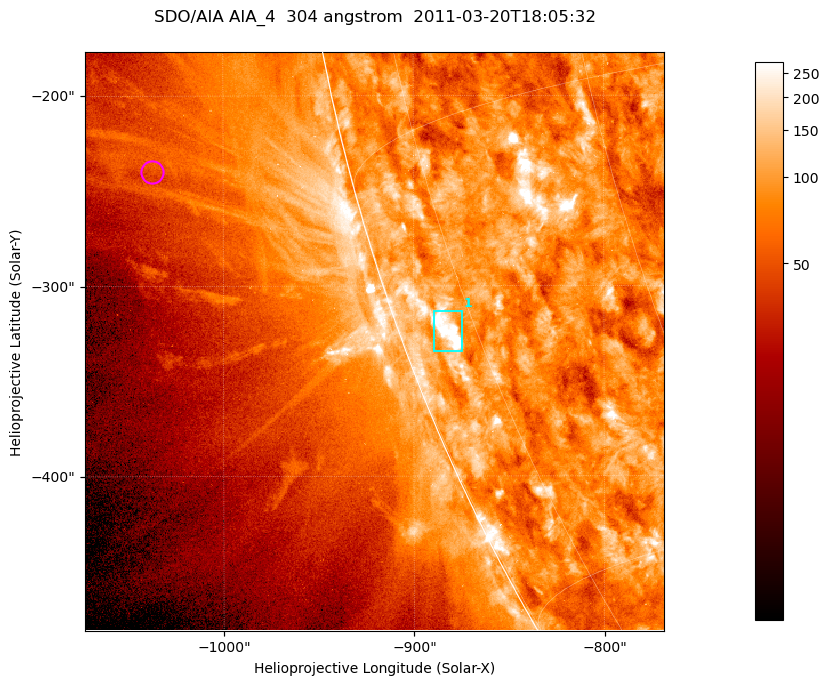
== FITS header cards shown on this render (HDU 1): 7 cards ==
TELESCOP= 'SDO/AIA '           / For AIA: SDO/AIA
INSTRUME= 'AIA_4   '           / For AIA: AIA_ATA1, AIA_ATA2, AIA_ATA3 or AIA_AT
WAVELNTH=                  304 / [angstrom] Wavelength
WAVEUNIT= 'angstrom'           / Wavelength unit: angstrom
DATE-OBS= '2011-03-20T18:05:32.127' / [ISO] Date when observation started; ISO 8
CTYPE1  = 'HPLN-TAN'           / CTYPE1; Typically HPLN
CTYPE2  = 'HPLT-TAN'           / CTYPE2; Typically HPLT

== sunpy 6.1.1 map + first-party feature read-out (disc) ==
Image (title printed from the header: SDO/AIA AIA_4  304 angstrom  2011-03-20T18:05:32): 507 x 507 px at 0.6 arcsec/px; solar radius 964 arcsec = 1606 px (partial field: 1.4% of the solar disc is inside the frame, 44% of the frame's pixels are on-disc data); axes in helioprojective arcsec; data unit not stated in the header (colour bar unlabelled)
Orientation: roll -0.132 deg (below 1 deg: not rotated)
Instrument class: DISC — disc imager (sunpy class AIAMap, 304 A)
Bright regions (active regions / flare kernels): reference = the on-disc median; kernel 5 px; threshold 5 sigma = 151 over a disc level ~84.6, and >= 1.15x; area >= 257 px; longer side >= 6 px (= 3.6 arcsec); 1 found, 1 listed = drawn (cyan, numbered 1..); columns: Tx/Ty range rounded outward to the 2 arcsec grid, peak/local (2 s.f.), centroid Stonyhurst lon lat
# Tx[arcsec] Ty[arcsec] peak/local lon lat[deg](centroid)
1 -890..-874 -334..-312 6.3 -79 -21
Off-limb structures (1.02-1.3 R_sun): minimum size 128 px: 7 found; the strongest spans PA ~100..105 deg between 1.04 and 1.14 R_sun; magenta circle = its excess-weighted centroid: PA ~105 deg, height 1.1 R_sun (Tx ~-1038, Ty ~-240 arcsec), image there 1.5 x the reference